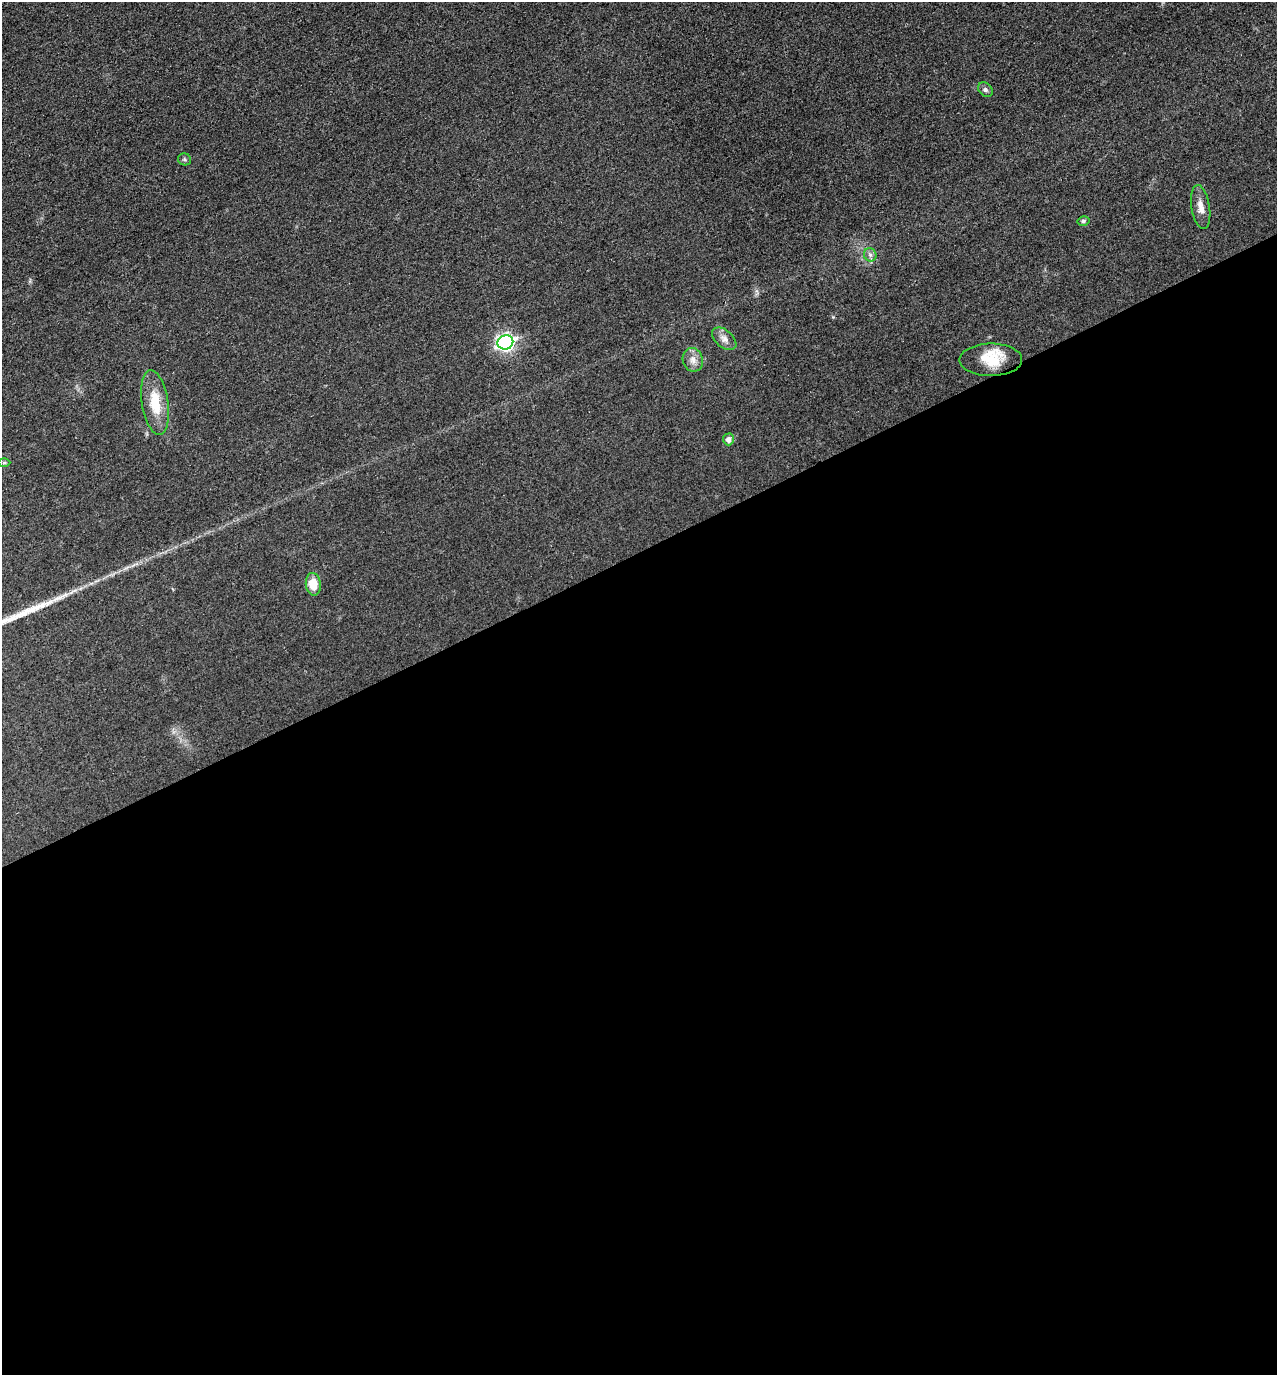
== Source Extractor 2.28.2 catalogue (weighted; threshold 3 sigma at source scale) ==
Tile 15 of 4 x 4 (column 3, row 4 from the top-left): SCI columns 2740-4014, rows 86-1458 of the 5608 x 5664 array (HDU 1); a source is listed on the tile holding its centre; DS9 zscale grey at full resolution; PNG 1279 x 1377 px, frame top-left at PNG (2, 2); each listed source drawn as its Kron ellipse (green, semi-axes under 4 px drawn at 4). Shown black and unused: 60% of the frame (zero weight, under 3 of 4 exposures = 7% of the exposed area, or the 3 px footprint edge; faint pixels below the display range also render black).
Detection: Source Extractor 2.28.2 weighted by HDU 2 'WHT'; one run over the whole footprint, this tile lists its part. Background 0.049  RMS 0.0096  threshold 0.0433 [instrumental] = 3 sigma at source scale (4.5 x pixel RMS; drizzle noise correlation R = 1.50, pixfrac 1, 0.05/0.05 arcsec/px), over >= 5 px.
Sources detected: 14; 1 long thin detection or spike segment (spike, bleed or trail) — neither listed nor drawn; the other 13 listed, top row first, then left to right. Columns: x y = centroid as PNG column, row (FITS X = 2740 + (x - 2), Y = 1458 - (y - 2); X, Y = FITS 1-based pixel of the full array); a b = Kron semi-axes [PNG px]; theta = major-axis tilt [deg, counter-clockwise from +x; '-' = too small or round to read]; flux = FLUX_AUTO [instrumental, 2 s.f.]
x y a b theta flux
985 90 8 6 -45 2.6
185 159 6 6 - 1.8
1201 207 22 9 -81 8.6
1083 221 6 4 15 1.7
870 255 7 6 - 2.9
724 339 14 8 -41 5.9
505 342 8 7 - 310
693 360 12 10 -70 6.6
991 360 31 16 0 29
155 403 33 13 -81 27
728 439 6 5 - 5.5
4 463 6 4 1 1.2
313 584 11 7 -84 18